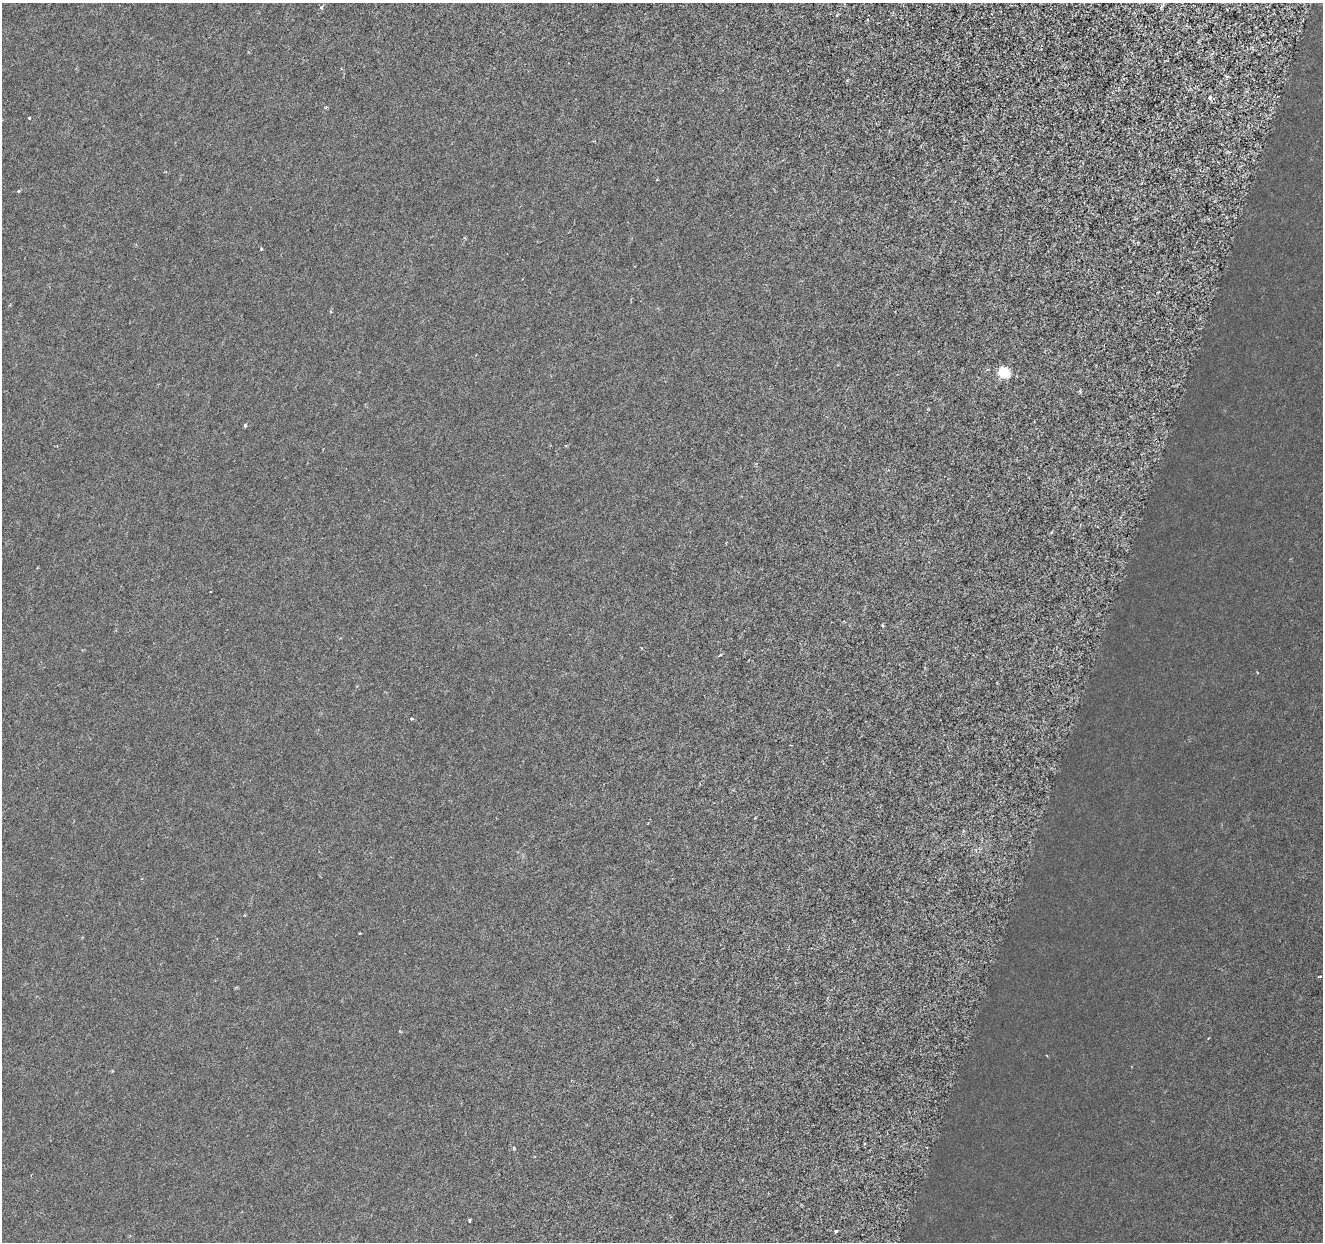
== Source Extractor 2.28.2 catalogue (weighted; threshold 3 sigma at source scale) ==
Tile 10 of 4 x 4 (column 2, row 3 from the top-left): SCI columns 1322-2642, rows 1460-2699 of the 5292 x 5459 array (HDU 1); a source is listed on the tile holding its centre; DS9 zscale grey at full resolution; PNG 1325 x 1244 px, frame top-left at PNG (2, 3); no overlay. Shown black and unused: <1% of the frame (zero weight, under 3 of 6 exposures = <1% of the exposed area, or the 3 px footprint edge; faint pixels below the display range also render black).
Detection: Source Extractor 2.28.2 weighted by HDU 2 'WHT'; one run over the whole footprint, this tile lists its part. Background 8.23e-04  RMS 0.0012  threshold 0.00486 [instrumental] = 3 sigma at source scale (4.09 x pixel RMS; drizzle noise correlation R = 1.36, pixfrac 0.8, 0.0396/0.0396 arcsec/px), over >= 5 px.
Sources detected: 20; all 20 listed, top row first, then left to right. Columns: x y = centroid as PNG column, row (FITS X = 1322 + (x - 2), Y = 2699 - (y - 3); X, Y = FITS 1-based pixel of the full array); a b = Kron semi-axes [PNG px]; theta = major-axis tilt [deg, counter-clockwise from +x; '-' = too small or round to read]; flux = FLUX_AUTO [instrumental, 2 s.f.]
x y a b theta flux
1162 6 9 4 48 0.23
321 8 6 5 - 0.2
1227 77 6 4 0 0.15
1210 97 5 5 - 0.33
326 107 5 3 - 0.11
29 118 3 3 - 0.1
595 141 4 2 - 0.085
19 191 4 4 - 0.13
261 249 4 3 - 0.13
1004 373 7 6 - 7
245 425 4 3 - 0.23
882 625 5 3 - 0.12
720 655 6 3 28 0.15
411 719 3 3 - 0.28
755 818 3 3 - 0.083
1320 976 4 3 - 0.095
1208 1038 3 2 - 0.08
513 1148 6 3 89 0.13
470 1220 4 3 - 0.26
836 1231 4 3 - 0.28